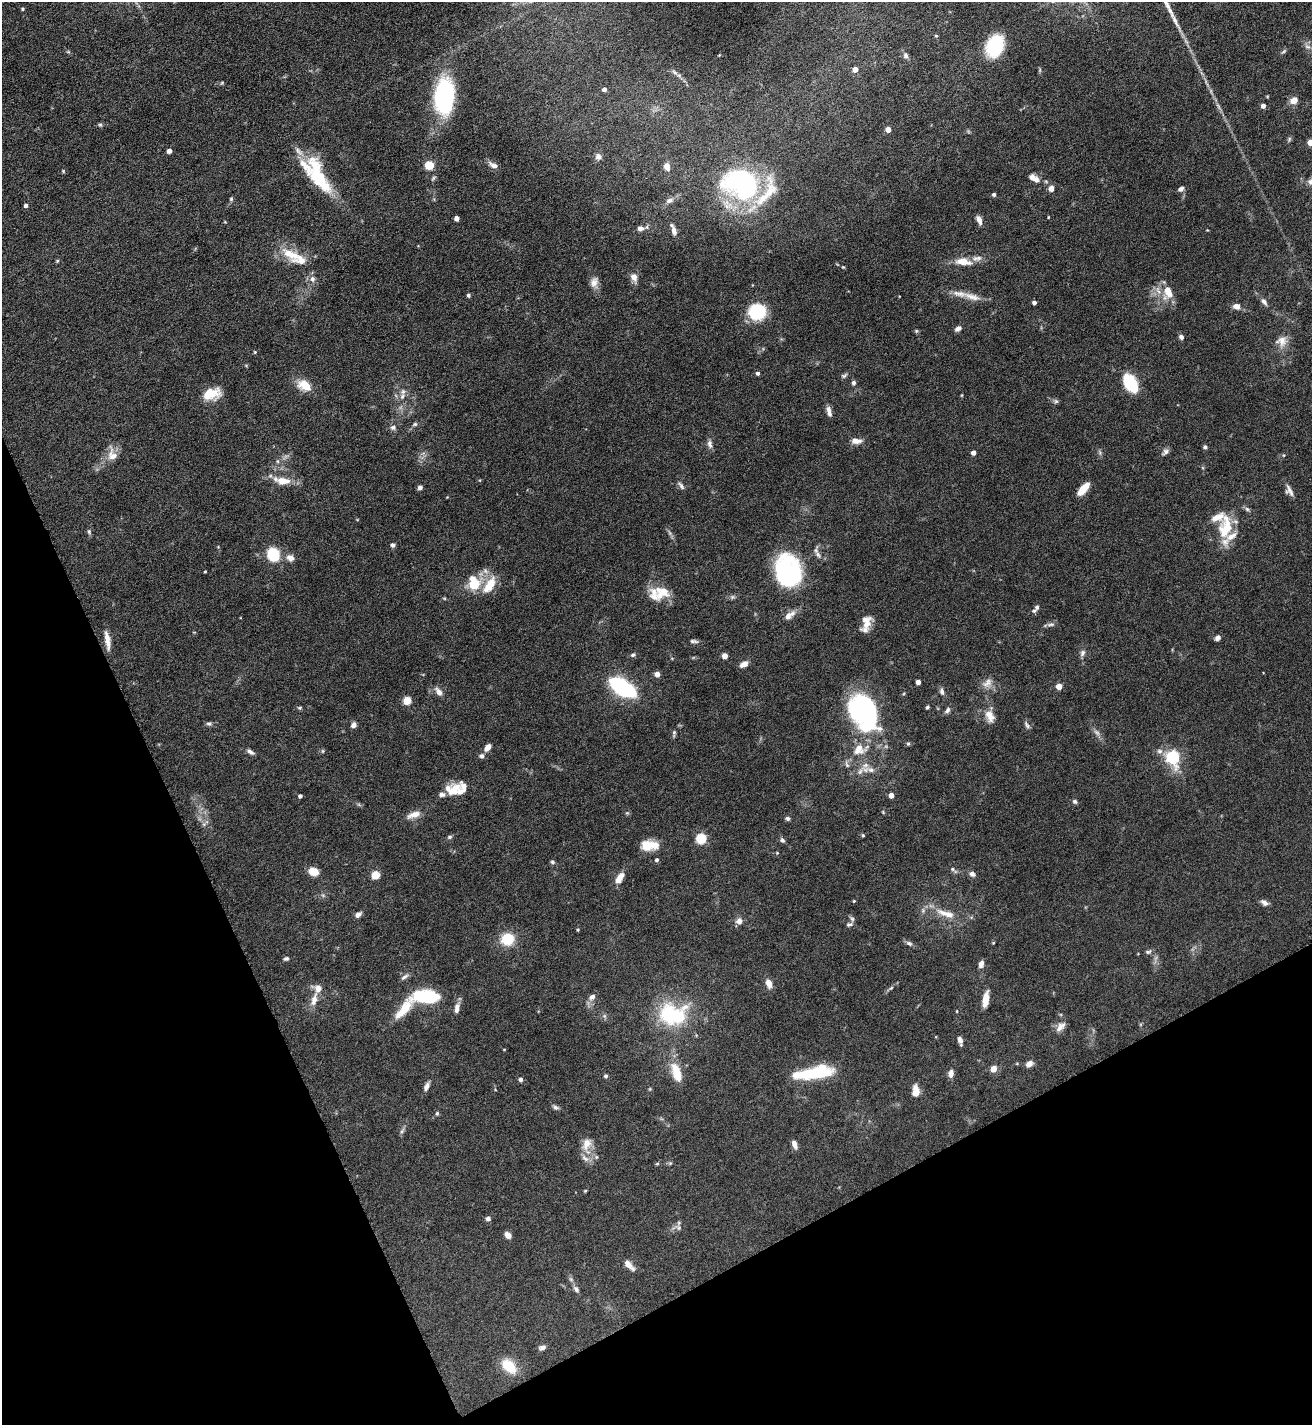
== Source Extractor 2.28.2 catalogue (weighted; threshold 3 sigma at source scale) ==
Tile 14 of 4 x 4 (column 2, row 4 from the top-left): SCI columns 1467-2776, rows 4-1426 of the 5688 x 5699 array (HDU 1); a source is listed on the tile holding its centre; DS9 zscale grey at full resolution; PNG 1314 x 1427 px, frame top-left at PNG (2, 2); no overlay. Shown black and unused: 23% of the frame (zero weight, under 5 of 9 exposures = <1% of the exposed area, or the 3 px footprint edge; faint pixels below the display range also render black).
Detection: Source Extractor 2.28.2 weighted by HDU 2 'WHT'; one run over the whole footprint, this tile lists its part. Background 0.0768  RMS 0.0035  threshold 0.0143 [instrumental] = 3 sigma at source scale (4.09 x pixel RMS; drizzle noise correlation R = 1.36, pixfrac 0.8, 0.05/0.05 arcsec/px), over >= 5 px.
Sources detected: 229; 1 too faint to see at this stretch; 2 inside a brighter object's white glare — not listed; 21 inside a brighter listed object's ellipse — not listed separately; the other 205 listed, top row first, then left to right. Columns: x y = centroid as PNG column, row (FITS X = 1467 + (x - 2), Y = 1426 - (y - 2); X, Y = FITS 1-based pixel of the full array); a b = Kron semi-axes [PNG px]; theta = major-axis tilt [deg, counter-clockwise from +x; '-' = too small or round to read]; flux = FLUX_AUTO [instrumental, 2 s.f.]
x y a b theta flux
23 9 4 4 - 0.35
936 36 4 3 - 0.29
995 46 18 13 71 23
1307 47 9 7 -23 1.2
1284 51 8 4 36 0.55
719 55 3 2 - 0.22
906 56 8 6 -77 0.93
855 69 5 4 - 2.9
675 72 12 5 -44 1.1
222 83 5 4 - 0.37
604 89 4 4 - 1.1
444 96 25 13 87 64
1294 100 7 6 - 3.4
1263 106 4 4 - 1.6
100 125 6 5 - 0.49
888 129 4 4 - 3.2
1310 142 4 4 - 4.4
169 151 4 4 - 2.1
598 157 9 8 - 1.3
429 165 6 5 - 14
493 165 15 7 -26 1.7
667 166 7 6 - 2.5
63 171 5 4 - 0.32
318 176 49 17 -63 21
1033 178 16 8 -31 2.5
741 184 40 31 -24 55
1051 188 5 5 - 2.2
1181 189 7 5 29 1.1
994 194 4 4 - 0.68
231 199 6 5 - 0.5
669 200 11 7 22 1.3
26 205 4 4 - 0.98
1048 217 3 2 - 0.26
457 218 4 4 - 2.2
979 220 9 5 -67 2
640 228 8 6 2 1.4
674 231 11 6 -81 1.7
291 254 29 15 -35 8.1
57 261 5 4 - 0.37
963 262 23 9 -6 4.7
843 267 4 3 - 0.29
634 277 11 8 -71 2.1
312 279 9 7 -76 1.5
594 282 15 10 80 2.4
1168 292 19 12 89 5.9
468 295 4 4 - 0.72
972 297 27 9 -17 3.8
1034 302 4 3 - 1.1
1264 302 11 6 -54 1.3
1236 306 8 7 - 1.9
758 312 12 12 - 25
958 329 8 6 31 1.2
916 331 6 4 46 0.39
1181 337 5 5 - 1.1
1282 341 16 15 - 3.6
255 352 4 4 - 0.32
758 373 4 4 - 0.79
844 375 9 5 27 0.7
854 383 6 5 - 0.85
1130 383 21 13 -60 12
304 385 18 12 -29 5.4
212 394 22 13 15 6
402 396 10 7 69 1.8
1056 401 7 5 -20 0.68
829 412 14 5 -78 1.6
415 424 7 5 15 0.64
393 427 8 7 - 1
856 441 13 7 -1 2.3
710 444 12 7 -79 1.4
1205 447 5 4 - 0.66
1165 452 11 6 39 1.1
973 453 4 4 - 1.9
112 455 20 12 -78 3.6
277 461 6 4 -71 0.44
283 481 20 9 -3 5.1
681 486 12 5 -57 0.93
420 487 6 5 - 0.91
1083 489 13 6 49 6
1289 491 15 7 -61 1.7
1247 509 7 5 -45 0.7
1225 530 23 19 71 9.9
89 532 7 5 -75 0.64
392 545 6 5 - 0.87
273 554 9 8 - 16
818 555 14 6 -59 1.3
290 558 11 9 -37 2
788 570 24 18 -73 52
205 571 3 3 - 0.29
474 583 20 16 -85 8.2
662 592 22 19 13 6.5
732 597 7 5 1 0.73
1037 607 6 5 - 0.72
790 615 17 8 36 2.4
867 624 15 10 28 2.4
1050 624 12 5 5 0.94
1218 638 7 5 38 1.2
107 640 23 6 -81 3.1
694 641 11 5 -5 0.92
1082 653 9 6 68 1.1
633 655 7 5 33 0.67
725 656 4 4 - 3.7
744 664 10 6 29 2.2
657 674 4 4 - 2.6
918 682 4 4 - 2.1
987 683 16 11 47 2.7
1059 686 4 4 - 4.8
623 688 28 13 -32 32
942 691 9 6 -72 1.1
439 692 13 7 -52 1.8
407 700 5 5 - 11
927 707 4 3 - 0.55
300 708 5 5 - 0.49
947 710 9 6 52 0.98
863 711 30 20 -54 82
990 716 16 10 -68 3.6
209 724 8 5 -5 0.69
353 725 6 6 - 1.3
1027 725 11 5 -54 0.86
1097 732 11 6 -44 1.3
674 733 10 4 82 0.67
908 743 5 4 - 0.47
488 747 8 5 50 2.4
860 749 24 16 19 7.2
323 751 6 4 -90 0.39
1160 751 8 6 -1 1.2
250 752 10 5 -31 1.1
482 756 7 6 - 1
1173 757 7 6 - 56
871 770 13 8 -26 2.3
860 771 15 6 59 2
454 791 16 14 -73 4
891 795 4 4 - 2.7
300 796 4 4 - 0.86
1075 801 6 5 - 0.7
883 812 6 3 -47 0.33
627 813 5 5 - 0.43
414 815 19 8 17 2.8
788 818 6 5 - 0.68
204 824 6 4 73 0.59
863 835 4 4 - 0.38
450 837 6 5 - 0.62
701 839 5 5 - 26
782 840 7 5 -60 0.78
650 845 21 11 -14 5.1
657 860 5 4 - 0.73
552 862 7 4 -27 0.55
952 869 8 5 -23 0.74
314 872 10 7 -16 4.8
972 874 8 6 -29 1.2
375 875 6 5 - 7.1
620 878 16 7 60 2.9
854 901 4 4 - 0.3
1264 903 10 6 -29 1.3
946 913 32 9 -18 5.9
358 914 9 6 40 1.2
852 919 8 5 -69 0.74
739 921 9 8 - 1.8
849 924 9 5 10 0.77
578 930 4 3 - 0.34
507 939 10 9 - 11
909 943 9 6 -23 0.92
993 943 4 4 - 0.29
1148 952 9 6 13 0.76
286 959 7 5 13 0.64
981 964 8 6 72 1.5
404 977 11 5 34 0.99
769 983 10 6 -72 2.6
891 988 7 4 44 0.51
428 997 21 14 4 17
592 997 10 7 40 1.6
986 999 16 6 81 3.9
314 1000 19 8 74 3.3
457 1008 13 6 80 1.9
404 1009 40 10 51 9.4
957 1011 4 3 - 0.22
668 1015 21 16 -85 21
604 1016 6 6 - 0.71
1060 1027 15 8 45 2.3
960 1041 10 5 -74 1.3
504 1049 4 2 - 0.2
1029 1064 9 6 35 1.6
994 1069 7 6 - 2.7
676 1072 24 10 -72 7.4
813 1073 39 11 9 20
951 1073 9 6 83 1.7
606 1076 5 5 - 0.57
520 1079 5 4 - 0.95
426 1086 10 6 64 1.5
650 1089 6 3 -73 0.35
916 1091 11 7 -87 3.8
556 1107 9 5 -19 0.79
437 1113 6 5 - 0.48
402 1131 11 4 54 0.75
587 1144 18 11 68 3.7
794 1144 9 5 -71 1.8
596 1157 5 5 - 0.53
657 1164 6 4 2 0.37
585 1191 3 3 - 0.34
488 1218 6 5 - 0.95
678 1228 11 8 -40 1.2
508 1235 6 5 - 2.5
629 1265 16 7 -47 2.4
576 1289 9 6 -51 1.1
542 1348 8 5 20 1.2
509 1366 19 12 -43 8.5
Isophote crosses this tile's border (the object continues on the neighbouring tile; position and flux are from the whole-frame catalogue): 1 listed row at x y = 1310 142